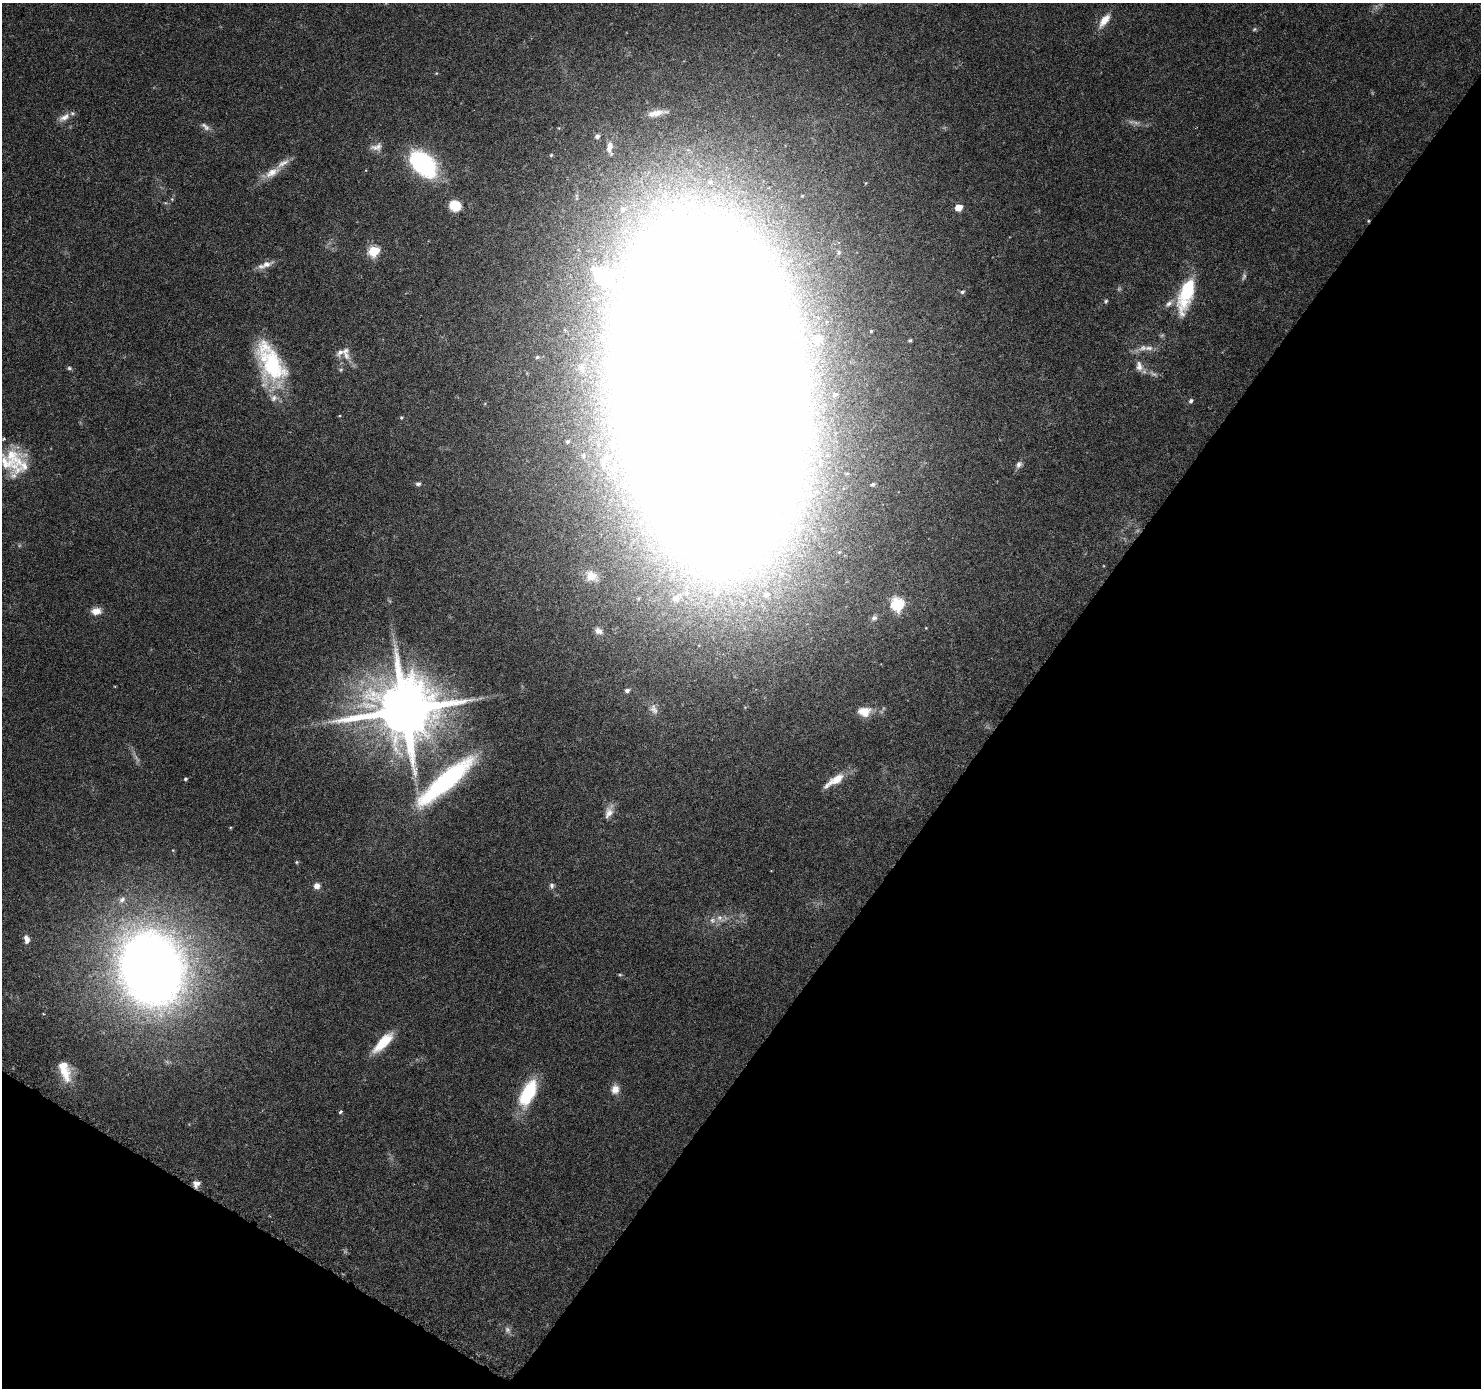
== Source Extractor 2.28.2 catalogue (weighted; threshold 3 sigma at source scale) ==
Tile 15 of 4 x 4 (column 3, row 4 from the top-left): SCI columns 2969-4447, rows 258-1643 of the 5937 x 5999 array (HDU 1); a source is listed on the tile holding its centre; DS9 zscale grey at full resolution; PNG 1483 x 1390 px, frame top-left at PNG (2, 3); no overlay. Shown black and unused: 35% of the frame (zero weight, under 3 of 6 exposures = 1% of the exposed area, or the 3 px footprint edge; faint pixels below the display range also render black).
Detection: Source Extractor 2.28.2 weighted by HDU 2 'WHT'; one run over the whole footprint, this tile lists its part. Background 0.0521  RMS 0.0025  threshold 0.0103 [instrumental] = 3 sigma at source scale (4.09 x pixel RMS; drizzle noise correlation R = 1.36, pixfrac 0.8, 0.0396/0.0396 arcsec/px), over >= 5 px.
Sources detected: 93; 7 too faint to see at this stretch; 2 inside a brighter object's white glare — not listed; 9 inside a brighter listed object's ellipse — not listed separately; the other 75 listed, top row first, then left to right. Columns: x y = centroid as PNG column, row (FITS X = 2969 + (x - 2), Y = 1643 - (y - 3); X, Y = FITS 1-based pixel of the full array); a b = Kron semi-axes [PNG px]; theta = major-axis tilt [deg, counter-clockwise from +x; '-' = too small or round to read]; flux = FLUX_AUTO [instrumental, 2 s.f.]
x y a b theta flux
1104 20 19 8 54 3.3
1254 29 6 5 - 0.34
655 113 20 7 13 2.2
64 117 17 8 29 1.9
205 127 15 7 -42 1.1
597 136 6 5 - 0.88
376 147 17 9 10 1.7
610 147 20 8 -88 2.1
551 155 5 5 - 0.31
422 164 27 16 -43 36
272 172 25 10 27 3.5
172 199 5 5 - 0.28
673 205 14 9 49 3.1
455 206 12 10 -22 4.6
958 208 5 5 - 4.8
623 210 8 7 - 1.1
1368 221 4 3 - 0.21
374 251 6 5 - 22
266 264 19 8 15 1.9
601 276 31 17 -18 13
962 292 6 5 - 0.51
1186 294 45 16 73 14
1106 301 5 5 - 0.36
871 331 3 3 - 0.23
817 340 15 10 58 2.1
910 340 5 4 - 0.29
1149 348 14 7 0 1.5
346 355 14 9 -58 2
537 357 5 4 - 0.39
272 364 40 27 -65 22
1139 366 15 9 -79 1.8
69 368 7 5 -16 0.45
581 368 17 10 -73 2.9
341 370 6 5 - 0.38
711 388 170 72 -84 6200
834 394 6 5 - 0.53
1191 401 6 5 - 0.57
340 416 4 3 - 0.21
401 417 5 4 - 0.29
567 441 6 5 - 0.6
583 455 7 5 -89 0.5
13 457 39 22 -48 9.1
1019 464 9 7 63 0.94
418 484 7 5 1 0.61
873 484 6 5 - 0.44
592 576 16 13 -38 3
716 593 11 9 14 2.3
766 594 10 10 - 2.2
676 598 18 11 42 3.5
897 604 6 6 - 33
96 611 13 9 6 1.9
874 618 8 7 - 0.76
599 631 12 8 -24 1.2
627 690 5 4 - 0.75
654 709 16 8 -65 1.5
405 710 17 16 - 2200
864 712 17 12 2 3.3
185 779 4 4 - 0.35
835 780 28 8 32 4.1
445 781 73 17 41 36
609 813 17 11 71 2
296 862 6 4 90 0.28
317 886 7 6 - 1.5
552 886 8 6 -83 0.65
122 899 10 8 36 1.2
720 918 13 7 -43 1.5
26 939 12 7 -77 1.3
151 969 57 47 -72 290
43 1014 4 2 - 0.19
383 1042 31 10 46 6.1
65 1070 30 13 -73 5.9
615 1089 13 10 73 1.9
528 1093 31 14 65 14
340 1112 4 3 - 0.61
196 1184 9 8 - 1.2
Overlapping masked pixels (flux is a lower limit): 2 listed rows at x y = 1368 221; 196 1184
Isophote crosses this tile's border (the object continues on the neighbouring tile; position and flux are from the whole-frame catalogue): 1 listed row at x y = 711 388